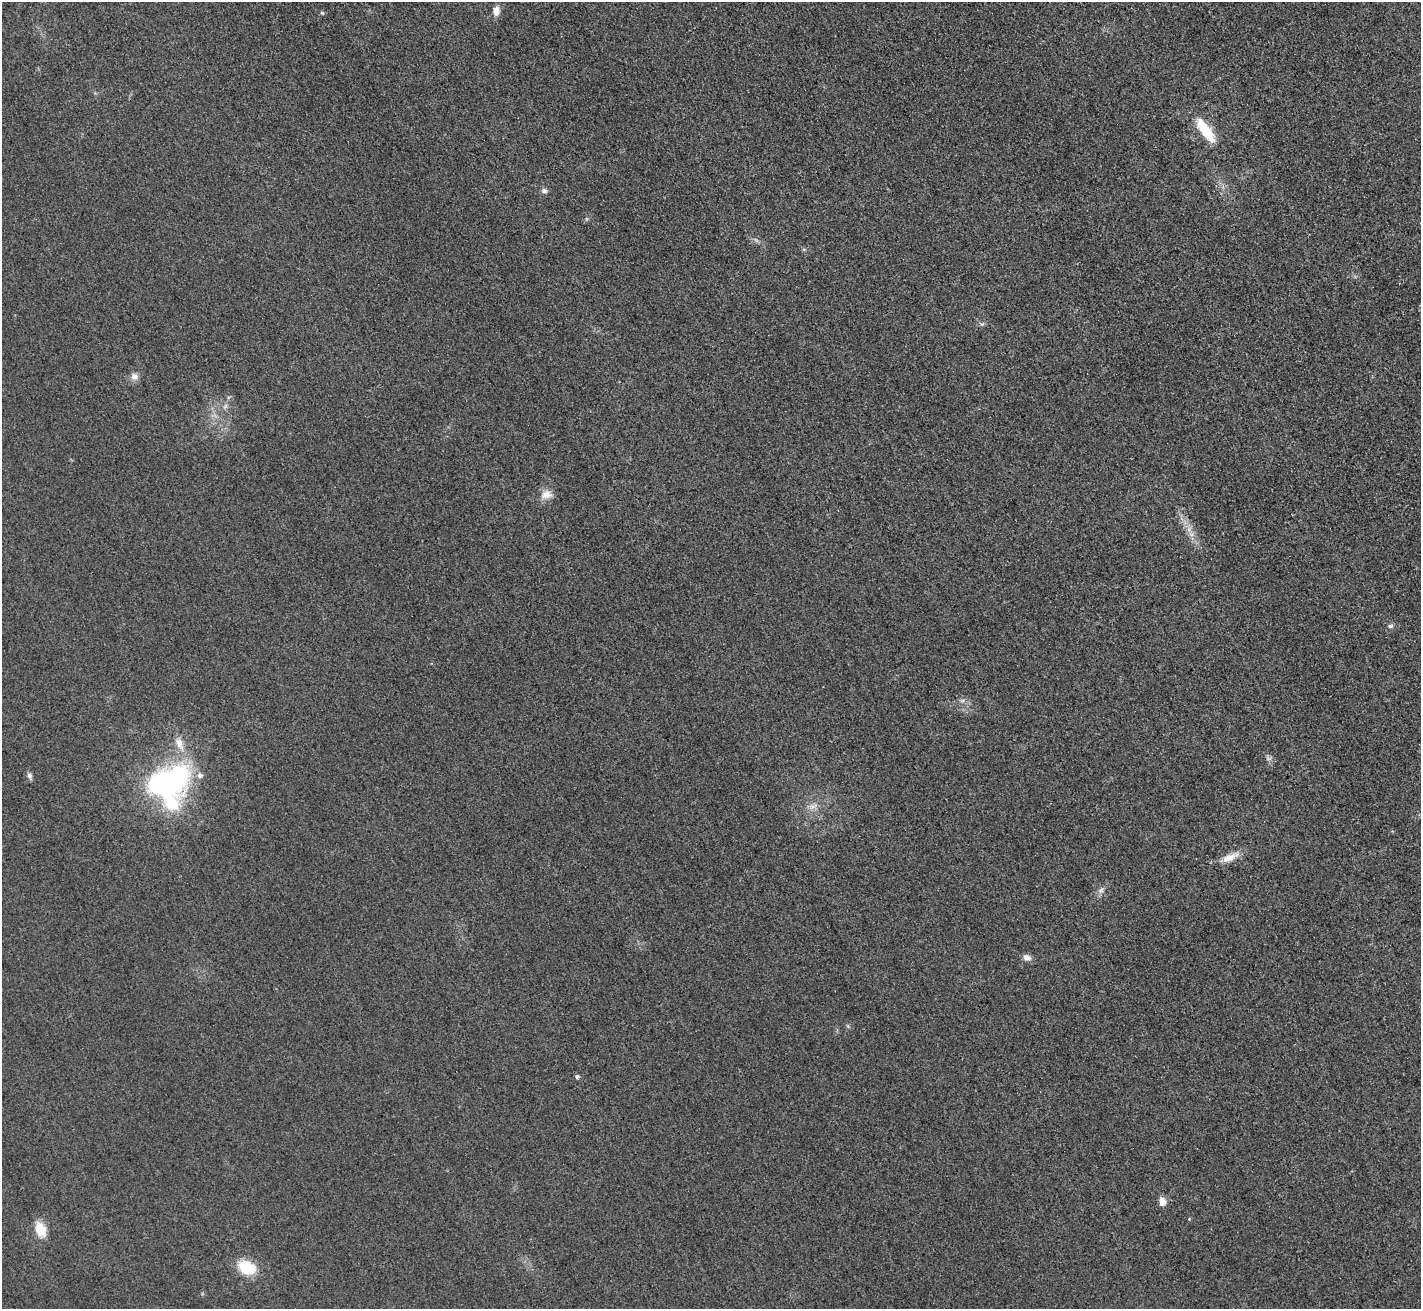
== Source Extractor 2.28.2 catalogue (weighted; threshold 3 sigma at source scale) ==
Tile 10 of 4 x 4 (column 2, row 3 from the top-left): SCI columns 1440-2858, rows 1480-2786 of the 5720 x 5713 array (HDU 1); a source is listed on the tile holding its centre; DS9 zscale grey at full resolution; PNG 1423 x 1311 px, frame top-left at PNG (2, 2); no overlay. Shown black and unused: <1% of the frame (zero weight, under 3 of 4 exposures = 2% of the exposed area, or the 3 px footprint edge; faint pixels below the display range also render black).
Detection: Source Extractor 2.28.2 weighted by HDU 2 'WHT'; one run over the whole footprint, this tile lists its part. Background 0.0237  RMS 0.0059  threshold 0.0264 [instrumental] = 3 sigma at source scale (4.5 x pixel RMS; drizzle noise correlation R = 1.50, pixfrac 1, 0.05/0.05 arcsec/px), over >= 5 px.
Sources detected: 24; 1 too faint to see at this stretch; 1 inside a brighter object's white glare — not listed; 3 inside a brighter listed object's ellipse — not listed separately; the other 19 listed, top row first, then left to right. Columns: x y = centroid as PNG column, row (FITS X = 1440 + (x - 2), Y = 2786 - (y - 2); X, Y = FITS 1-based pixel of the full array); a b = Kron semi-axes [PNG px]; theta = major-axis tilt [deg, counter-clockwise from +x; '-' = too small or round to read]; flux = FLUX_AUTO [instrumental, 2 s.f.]
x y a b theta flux
496 11 11 8 88 4.2
322 13 5 4 - 0.7
1205 130 35 11 -55 18
544 191 7 6 - 1.8
134 376 10 9 - 3.2
225 406 9 3 45 1.2
546 495 15 11 11 5.4
1390 626 6 5 - 1.8
962 700 9 4 9 1.5
30 776 8 6 -59 1.7
175 781 48 28 51 91
1230 858 26 9 27 7
1101 890 7 6 - 1.7
1027 958 10 7 -23 3.1
848 1026 6 4 -71 0.75
577 1076 5 4 - 1.3
1162 1201 10 7 -76 4.2
41 1229 17 11 -71 11
246 1267 18 13 -25 19